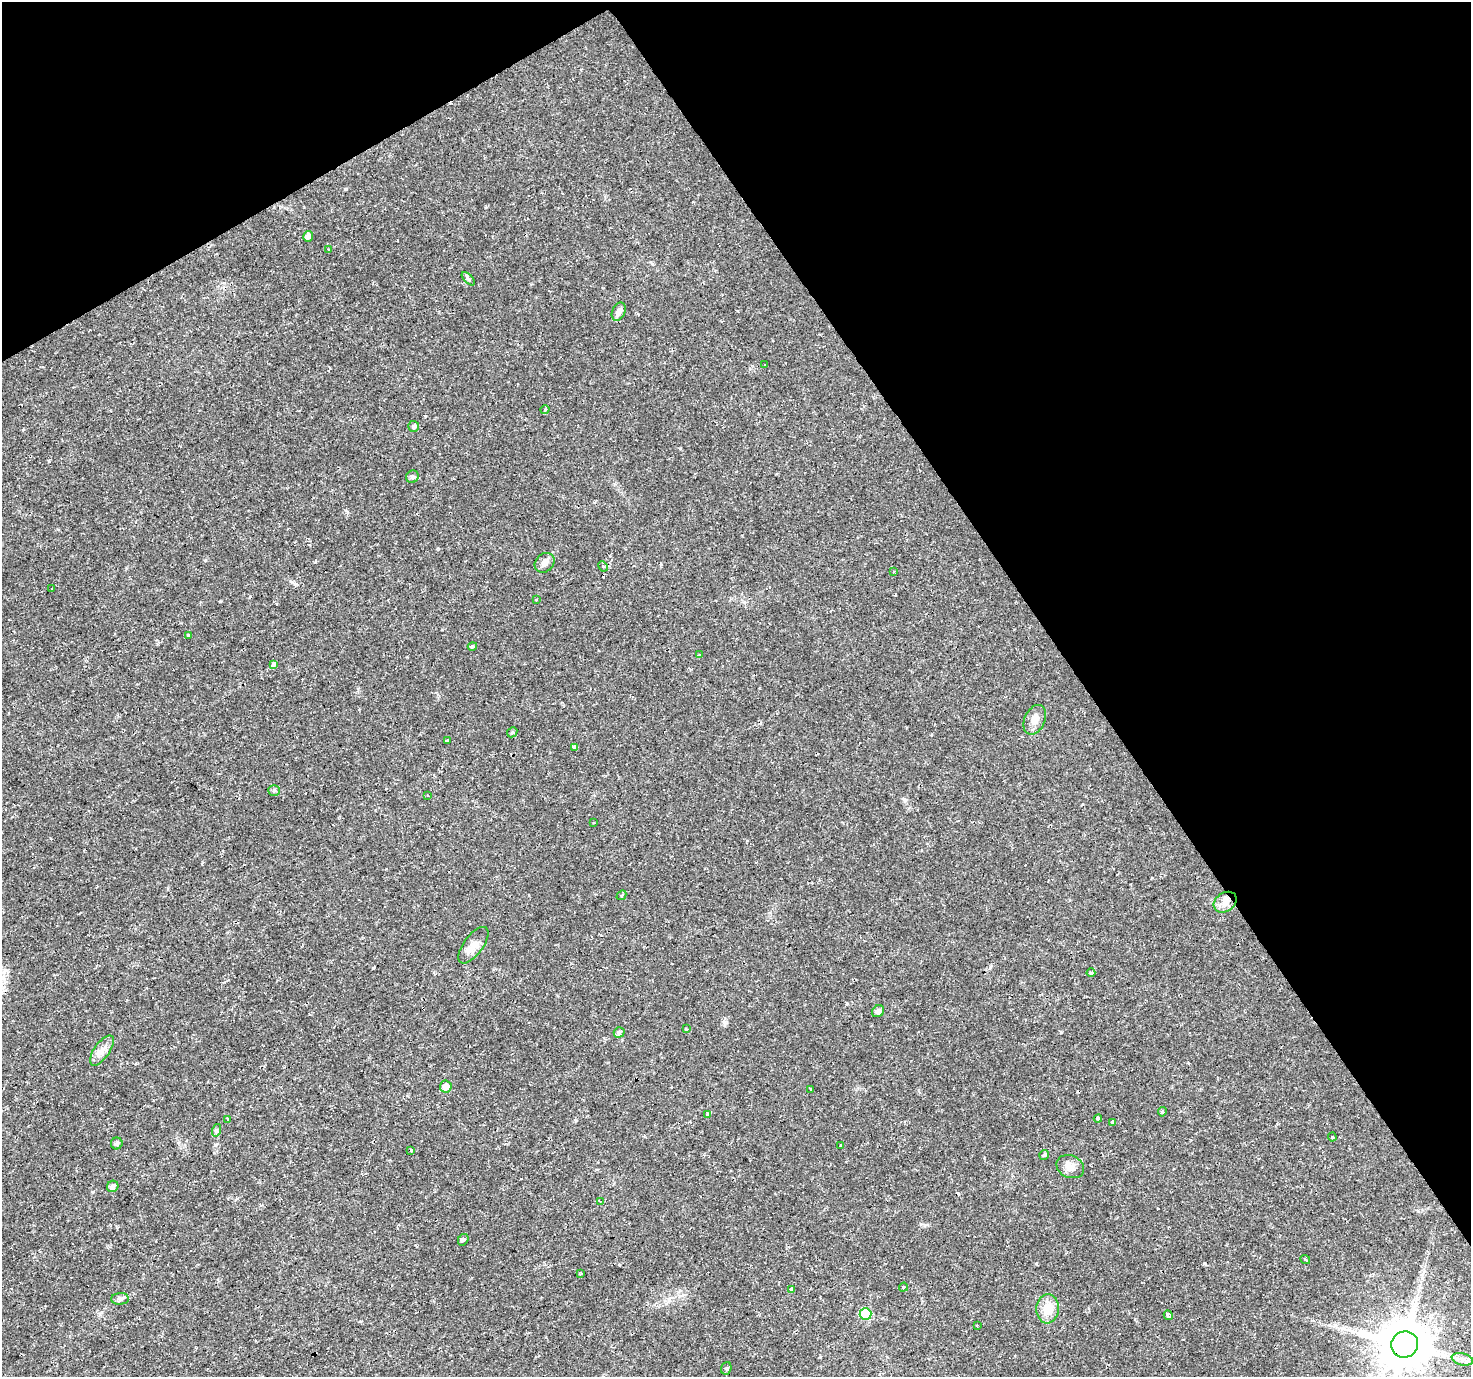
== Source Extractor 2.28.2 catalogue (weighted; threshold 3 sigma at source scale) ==
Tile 3 of 4 x 4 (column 3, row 1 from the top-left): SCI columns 2940-4408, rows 4238-5612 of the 5878 x 5787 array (HDU 1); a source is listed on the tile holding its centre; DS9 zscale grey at full resolution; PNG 1473 x 1379 px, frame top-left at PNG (2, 2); each listed source drawn as its Kron ellipse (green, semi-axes under 4 px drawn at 4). Shown black and unused: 32% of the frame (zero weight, under 2 of 3 exposures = <1% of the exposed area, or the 3 px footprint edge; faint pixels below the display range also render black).
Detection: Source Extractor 2.28.2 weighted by HDU 2 'WHT'; one run over the whole footprint, this tile lists its part. Background 0.0199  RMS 0.0024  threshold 0.011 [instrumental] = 3 sigma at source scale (4.5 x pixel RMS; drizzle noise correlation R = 1.50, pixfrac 1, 0.0396/0.0396 arcsec/px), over >= 5 px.
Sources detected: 82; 18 cosmic-ray / hot-pixel residue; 1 long thin detection or spike segment (spike, bleed or trail) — neither listed nor drawn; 2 inside a brighter listed object's ellipse — not listed separately; the other 61 listed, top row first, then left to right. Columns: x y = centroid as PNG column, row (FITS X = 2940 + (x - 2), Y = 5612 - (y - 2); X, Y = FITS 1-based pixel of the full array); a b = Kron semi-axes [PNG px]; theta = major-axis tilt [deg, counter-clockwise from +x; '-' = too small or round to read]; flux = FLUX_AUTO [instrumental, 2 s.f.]
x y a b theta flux
308 236 5 5 - 1
329 250 3 3 - 0.25
468 279 8 3 -45 0.36
619 312 9 6 64 1.2
764 365 3 3 - 0.33
545 410 4 4 - 0.32
414 426 5 5 - 0.6
412 477 6 6 - 0.54
545 563 11 9 45 1.2
603 566 5 4 - 0.39
894 571 3 3 - 0.78
52 589 3 2 - 0.18
536 599 3 3 - 1.1
188 635 3 3 - 0.45
472 646 4 4 - 0.36
700 655 3 3 - 1.9
274 664 4 3 - 1.1
1035 720 16 10 66 1.9
512 732 5 4 - 0.35
447 741 3 3 - 6.1
575 747 3 3 - 9.8
274 790 5 5 - 0.38
427 795 3 2 - 0.2
593 822 3 2 - 0.42
621 895 5 4 - 0.43
1225 902 12 9 35 2
473 945 21 9 54 2.4
1091 973 4 4 - 0.32
878 1011 6 5 - 0.9
686 1029 3 3 - 0.87
619 1032 5 5 - 0.73
102 1050 17 7 55 1.9
446 1086 6 6 - 1.7
810 1089 3 3 - 1.7
1162 1112 4 4 - 0.44
708 1114 4 3 - 2.9
228 1119 3 3 - 1.6
1098 1119 4 4 - 2.3
1113 1122 4 3 - 1.2
217 1130 6 4 72 0.4
1332 1137 4 4 - 0.24
117 1143 6 6 - 0.49
841 1145 3 3 - 3.5
411 1150 3 3 - 0.81
1044 1155 5 5 - 0.33
1070 1167 14 11 -25 1.7
113 1186 6 5 - 1
600 1201 3 3 - 0.32
463 1240 6 5 - 0.54
1305 1260 5 3 - 0.39
580 1273 3 3 - 0.32
903 1287 5 3 - 0.39
792 1290 4 3 - 2.1
120 1299 9 5 0 0.73
1048 1309 15 11 86 3.8
866 1314 6 6 - 13
1168 1315 5 4 - 4.6
977 1325 4 3 - 0.25
1405 1345 14 13 - 1400
1462 1359 11 6 -13 1.2
726 1368 6 5 - 0.41
Overlapping masked pixels (flux is a lower limit): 1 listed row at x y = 1405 1345
Isophote crosses this tile's border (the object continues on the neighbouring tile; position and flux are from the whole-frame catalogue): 1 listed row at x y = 1405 1345
Unlisted compact peaks at least as high as the median listed source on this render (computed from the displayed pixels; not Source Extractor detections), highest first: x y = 1061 1032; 904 799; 49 461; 425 416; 680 448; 205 560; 576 1120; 315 562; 990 967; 724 1025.